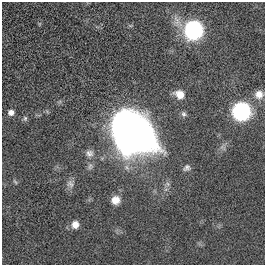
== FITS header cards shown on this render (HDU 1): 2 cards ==
NAXIS1  =                  263
NAXIS2  =                  263

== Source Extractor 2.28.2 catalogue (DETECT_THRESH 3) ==
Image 263 x 263 px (HDU 1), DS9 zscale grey, 1 PNG px = 1 image px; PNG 267 x 267 px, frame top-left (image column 1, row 263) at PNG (2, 2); no overlay
Background 0.0061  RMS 0.034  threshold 0.102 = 3 sigma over >= 5 px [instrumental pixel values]
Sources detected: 15; all 15 listed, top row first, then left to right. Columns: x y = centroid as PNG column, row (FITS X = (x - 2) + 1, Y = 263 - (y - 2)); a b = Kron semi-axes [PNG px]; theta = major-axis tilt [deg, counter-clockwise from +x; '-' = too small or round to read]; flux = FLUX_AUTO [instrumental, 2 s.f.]
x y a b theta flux
193 30 10 9 - 670
180 94 10 8 -28 24
259 94 10 9 - 18
241 111 9 9 - 650
11 112 7 6 - 11
184 114 7 6 - 5.8
25 118 7 6 - 4.3
133 132 36 26 -43 1700
89 153 11 10 - 12
90 166 10 6 79 7.2
187 168 9 7 38 7.5
15 182 8 3 -56 2.9
70 184 12 9 -62 12
115 200 10 9 - 22
75 224 8 8 - 19